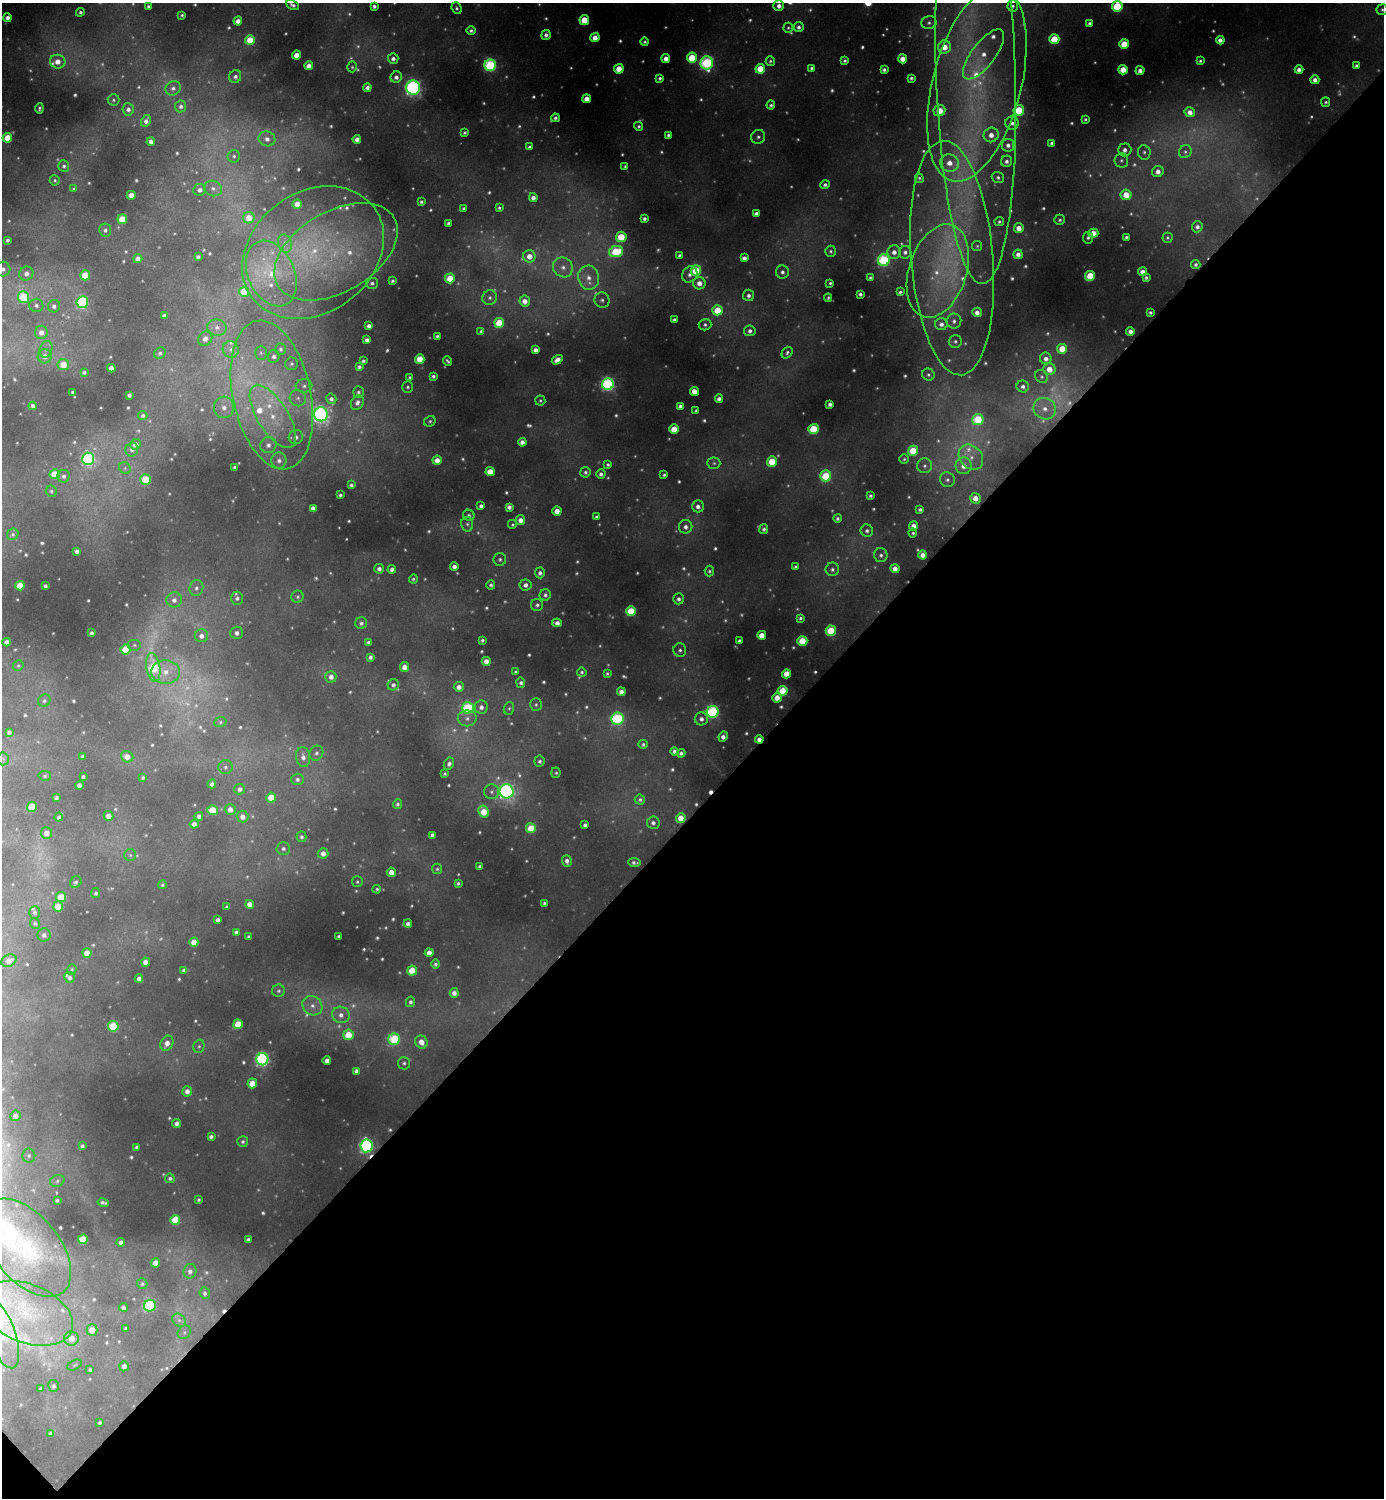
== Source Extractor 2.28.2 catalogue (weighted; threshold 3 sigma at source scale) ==
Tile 15 of 4 x 4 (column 3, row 4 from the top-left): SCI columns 2928-4309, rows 6-1501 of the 5996 x 5997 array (HDU 1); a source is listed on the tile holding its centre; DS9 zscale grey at full resolution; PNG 1386 x 1500 px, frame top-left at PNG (2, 3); each listed source drawn as its Kron ellipse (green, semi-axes under 4 px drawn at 4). Shown black and unused: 46% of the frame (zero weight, under 2 of 3 exposures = <1% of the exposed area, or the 3 px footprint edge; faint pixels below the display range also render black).
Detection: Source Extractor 2.28.2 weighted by HDU 2 'WHT'; one run over the whole footprint, this tile lists its part. Background 0.0504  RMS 0.0059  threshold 0.0267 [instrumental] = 3 sigma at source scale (4.5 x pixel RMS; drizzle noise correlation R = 1.50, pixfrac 1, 0.05/0.05 arcsec/px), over >= 5 px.
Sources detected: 827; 166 too faint to see at this stretch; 2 cosmic-ray / hot-pixel residue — neither listed nor drawn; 16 inside a brighter listed object's ellipse — not listed separately; of the other 643, all 500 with FLUX_AUTO >= 1.05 (the completeness limit of this list) listed and drawn (143 fainter detections not listed), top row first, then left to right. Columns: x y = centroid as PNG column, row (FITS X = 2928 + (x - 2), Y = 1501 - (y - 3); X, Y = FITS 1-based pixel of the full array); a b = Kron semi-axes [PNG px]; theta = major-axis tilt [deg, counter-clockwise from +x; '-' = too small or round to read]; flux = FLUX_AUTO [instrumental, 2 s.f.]
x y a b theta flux
293 5 7 4 -28 2.1
148 6 4 4 - 1.3
374 6 4 4 - 2
779 6 5 5 - 3.9
1013 6 5 5 - 1.3
1117 6 5 5 - 46
457 8 6 5 - 1.6
1382 10 5 5 - 1.3
80 12 4 4 - 1.6
182 15 3 3 - 1.2
8 18 4 4 - 3.7
584 20 5 5 - 17
238 21 4 4 - 4.9
929 23 7 6 - 2.2
1090 23 3 3 - 1.6
799 27 5 5 - 2.3
788 28 5 4 - 1
471 30 4 4 - 1.7
546 35 5 4 - 2.6
595 38 4 4 - 7.5
1054 39 5 5 - 25
250 40 5 5 - 16
1220 40 4 4 - 4.1
645 42 4 4 - 1.3
1124 44 5 5 - 21
944 47 6 6 - 13
984 54 30 11 53 15
297 55 4 4 - 8.6
666 58 4 4 - 4.5
692 58 5 5 - 27
393 59 5 5 - 2.8
903 59 4 4 - 7.9
770 61 5 4 - 1.2
845 61 4 4 - 1.4
1200 61 3 3 - 1.4
58 62 8 7 - 7.8
707 63 6 6 - 91
490 65 5 5 - 91
1356 65 4 3 - 1.5
309 66 4 4 - 5.1
352 67 5 4 - 1.1
811 68 3 3 - 1.3
619 69 5 4 - 13
760 69 5 5 - 19
884 70 4 3 - 2
1123 70 5 4 - 14
1299 70 4 4 - 3.5
1140 71 5 4 - 3.2
976 75 210 40 -88 320
235 77 6 6 - 2.6
396 77 6 5 - 3
660 78 4 3 - 1.6
911 78 4 3 - 1.3
1315 80 4 4 - 3.5
977 84 100 44 76 180
173 88 8 7 - 2.5
367 88 4 4 - 3
413 88 7 7 - 180
587 99 4 4 - 7.7
113 100 6 5 - 1.2
1326 102 5 4 - 1.3
771 105 4 4 - 1.4
181 106 6 5 - 2.3
39 108 5 3 - 1.1
128 109 6 5 - 2.9
1019 110 5 5 - 42
939 111 6 5 - 13
1190 112 5 5 - 4.5
555 118 4 4 - 1.9
1085 119 3 3 - 1.2
146 121 6 4 61 2.9
1012 123 6 6 - 2.8
639 126 4 4 - 1.2
465 133 4 3 - 1.1
668 135 4 3 - 1.3
991 135 7 7 - 6.3
758 137 7 6 - 2.1
7 138 5 5 - 18
267 139 8 7 - 3.9
357 139 4 4 - 4.2
151 142 4 4 - 3.1
1052 143 4 4 - 1.9
1008 145 6 6 - 3.2
529 147 4 4 - 1.5
1125 150 6 6 - 3.3
1144 152 7 6 - 2
1185 152 7 6 - 1.6
234 156 6 6 - 1.7
1121 160 7 7 - 2
1007 161 6 5 - 2.5
949 163 9 8 - 8
64 166 6 5 - 1.7
625 166 4 3 - 1
1158 171 6 5 - 4.6
998 177 6 5 - 1.8
919 178 5 4 - 1.1
55 180 5 5 - 1.2
825 185 5 4 - 2
213 188 9 7 -18 3.6
74 189 4 4 - 1
200 190 6 6 - 3.4
131 195 4 4 - 7.1
1126 195 5 5 - 14
533 198 4 4 - 3.6
421 202 4 3 - 1.5
297 204 4 4 - 7.7
464 208 3 3 - 1.4
499 208 3 3 - 1.3
756 214 4 4 - 3
249 218 6 5 - 11
122 219 5 5 - 22
644 219 4 4 - 2
1060 220 5 5 - 1.4
999 222 5 4 - 1.3
448 223 4 4 - 2.1
1197 227 6 5 - 2.6
1019 228 5 4 - 7.2
105 230 6 6 - 2
1093 233 5 4 - 15
621 237 5 5 - 23
1126 237 4 3 - 1.4
1088 238 6 5 - 1.7
1167 238 5 5 - 1.3
8 240 4 3 - 1.9
285 244 9 7 -74 3.6
977 246 5 5 - 1.1
830 251 5 5 - 1.4
336 252 67 40 30 120
616 252 7 5 11 40
894 252 7 6 - 4.2
905 252 6 6 - 2.4
313 253 76 60 36 160
1018 254 5 4 - 3.9
529 256 6 6 - 7.5
679 256 4 3 - 1.8
198 257 4 4 - 2
744 258 4 4 - 3.5
952 258 117 41 -85 150
138 259 4 4 - 4.4
884 260 6 6 - 75
1196 264 5 4 - 1.7
563 267 10 9 - 5.4
3 269 7 7 - 2.8
696 271 5 5 - 32
938 271 48 29 72 59
782 272 6 6 - 2.7
1143 272 4 4 - 4.2
271 273 34 23 -66 33
26 274 7 6 - 3.4
690 274 8 7 - 3.5
85 275 5 5 - 27
1090 276 5 5 - 26
870 277 3 3 - 1.1
450 278 5 5 - 19
589 278 12 10 -77 8.2
1146 278 4 3 - 1.6
392 281 3 3 - 1.2
372 283 6 5 - 1.9
699 283 6 6 - 6.1
830 283 3 3 - 1.1
244 292 5 5 - 20
900 292 4 3 - 1.4
860 294 4 3 - 1.7
749 295 6 5 - 2.8
24 297 6 5 - 40
490 298 7 7 - 2.2
828 298 4 3 - 1.1
602 300 8 7 - 2.4
525 301 5 5 - 5.7
82 302 6 6 - 90
36 305 7 6 - 2.2
54 306 6 6 - 2.6
717 310 5 5 - 21
977 312 4 4 - 4.5
1150 312 4 3 - 1.4
164 315 4 3 - 1.5
674 320 4 4 - 1.9
954 321 7 7 - 2.7
499 323 5 5 - 27
941 324 6 6 - 3.6
705 325 6 5 - 1.8
369 326 4 4 - 2.9
217 327 10 8 -12 4.4
481 331 4 4 - 1.4
750 331 6 5 - 2.8
1130 331 4 4 - 3.9
41 332 6 6 - 5.3
437 336 4 3 - 1.3
205 339 7 6 - 4.1
367 340 4 4 - 3
955 341 6 6 - 1.7
46 349 8 6 73 2.7
231 349 8 8 - 3.6
281 349 6 5 - 1.4
1062 349 5 5 - 14
536 350 4 4 - 4.6
160 353 6 5 - 1.7
261 353 7 6 - 1.6
787 353 6 5 - 1.6
45 356 7 7 - 5.1
274 356 6 6 - 2.7
1046 358 6 5 - 3.9
420 359 5 4 - 20
557 360 6 4 32 4.4
363 361 3 3 - 1.5
447 361 5 3 - 1.2
292 364 6 6 - 1.6
63 365 5 5 - 12
359 367 4 4 - 1.7
111 368 4 4 - 4.8
1049 369 6 6 - 9
84 372 4 4 - 1.6
928 375 6 6 - 1.5
433 376 4 3 - 1.5
410 377 4 3 - 1.1
1042 377 7 6 - 1.6
608 384 6 5 - 130
304 386 8 7 - 2.3
1023 386 6 6 - 2.7
408 387 6 5 - 1.3
694 391 4 4 - 8.5
73 392 3 3 - 1.5
358 392 6 5 - 1.5
129 395 4 3 - 1.7
272 395 76 39 -78 110
298 398 8 8 - 2.9
331 399 5 5 - 2.3
719 399 4 4 - 2.9
540 400 5 5 - 1.1
357 403 8 6 57 2.9
830 404 4 4 - 2.5
33 406 4 4 - 3.2
680 406 4 4 - 2.5
224 407 11 10 - 6.2
1045 409 11 10 - 7.5
696 411 3 3 - 1.2
321 414 7 7 - 240
143 415 4 4 - 1.6
273 416 36 15 -58 31
978 419 5 5 - 39
430 421 6 5 - 1.5
674 429 4 4 - 15
813 429 5 5 - 36
296 437 7 7 - 2.8
522 442 4 4 - 4
135 444 5 5 - 5.4
268 445 8 8 - 4
132 450 7 6 - 2.6
913 451 5 5 - 24
971 457 14 10 -47 8.3
88 459 6 6 - 130
904 459 5 5 - 1.1
437 460 4 4 - 6.2
279 461 8 7 - 3.2
772 462 5 5 - 23
714 463 6 5 - 1.6
608 464 4 3 - 1.4
925 466 7 7 - 2.6
964 466 8 8 - 6.8
234 467 3 3 - 1.2
125 468 6 5 - 1.3
490 472 4 4 - 13
585 472 5 5 - 1.8
55 474 5 5 - 21
601 474 5 4 - 2.2
664 475 3 3 - 1.3
63 476 6 6 - 2.2
826 476 5 5 - 36
145 479 5 5 - 30
947 480 7 7 - 2.5
351 485 4 3 - 1.6
51 491 6 5 - 1.3
340 495 3 3 - 1.2
870 496 3 3 - 1.3
975 498 5 5 - 8
481 506 4 4 - 2.3
698 506 6 6 - 3.5
509 507 4 4 - 3.1
313 508 4 4 - 3.7
920 509 4 3 - 1.6
557 511 4 4 - 9.6
469 515 6 5 - 1.6
596 517 3 3 - 1.4
837 518 4 4 - 1.4
520 520 5 4 - 5.3
467 524 7 6 - 1.8
512 525 5 5 - 1.1
914 526 4 4 - 5.9
686 527 7 7 - 3.3
764 529 5 4 - 1.7
867 531 6 6 - 2.1
913 533 4 4 - 1.2
13 534 6 5 - 1.6
77 551 4 4 - 2.7
881 555 7 6 - 2.4
923 555 4 4 - 5.4
500 559 6 6 - 1.9
454 566 4 4 - 3.3
795 567 3 3 - 1.2
379 569 5 5 - 2.7
392 569 4 4 - 2.8
832 569 7 6 - 2.2
895 569 4 4 - 5.4
709 571 5 4 - 1.3
540 573 5 5 - 2.7
413 579 4 4 - 1.2
491 585 5 4 - 1.6
526 585 6 5 - 3.5
20 586 5 4 - 13
45 586 4 3 - 1.7
196 588 8 7 - 2.8
545 595 6 5 - 2.2
298 597 6 6 - 1.3
237 598 6 6 - 2.5
679 599 5 5 - 2.4
174 600 8 7 - 4.3
537 605 6 6 - 2.2
631 611 5 5 - 27
800 618 4 3 - 1.3
361 623 6 6 - 2
557 623 5 4 - 4.2
831 631 5 5 - 36
91 633 4 3 - 1.9
237 633 6 6 - 3.3
762 635 4 4 - 9.6
201 636 6 6 - 4.4
482 640 4 3 - 1.3
739 641 4 3 - 2.4
802 641 5 5 - 27
7 642 4 4 - 4.9
368 642 4 3 - 1.6
134 645 7 6 - 1.5
126 649 5 5 - 30
680 650 7 6 - 2
370 657 4 4 - 2.1
486 661 4 4 - 5.8
18 666 5 5 - 1.1
153 667 14 7 -80 40
404 667 5 4 - 6.5
165 672 14 12 -4 10
515 672 4 4 - 1.1
582 672 5 4 - 1.2
607 673 3 3 - 1.1
786 674 4 4 - 9.2
331 677 6 5 - 4.4
521 683 5 4 - 1.8
393 685 6 5 - 2.2
459 687 5 5 - 4.5
783 691 5 5 - 27
621 692 4 4 - 4.3
777 698 5 4 - 6.5
44 701 6 6 - 1.5
536 705 6 6 - 1.3
481 707 6 6 - 3.3
468 708 6 6 - 63
509 708 6 5 - 1.2
713 712 6 6 - 100
467 718 9 8 - 3.6
617 719 6 6 - 81
701 719 6 6 - 3.7
220 722 6 5 - 1.1
9 732 4 4 - 2.2
723 737 5 4 - 3.7
759 739 4 3 - 4
643 744 5 4 - 1.5
674 752 4 4 - 3
316 753 8 6 55 2.3
681 753 4 4 - 2.1
82 756 3 3 - 1.1
127 757 6 5 - 5.8
303 757 10 7 -83 4.4
3 759 6 6 - 1.5
540 761 5 5 - 1.8
449 764 6 5 - 2.2
226 767 7 7 - 2
556 773 5 4 - 1.1
445 774 3 3 - 1.2
45 776 6 5 - 1.1
83 777 4 3 - 1.5
143 777 4 4 - 1.2
297 779 6 5 - 2
212 784 4 4 - 2.5
79 785 4 4 - 6.2
240 789 6 5 - 2.8
507 791 7 7 - 200
491 792 7 7 - 2.3
56 798 4 4 - 2
271 798 5 5 - 16
640 800 5 5 - 1.5
397 804 5 4 - 1.6
32 807 5 5 - 21
230 809 5 5 - 5.1
212 810 5 5 - 23
484 812 6 5 - 18
109 816 5 5 - 6.1
199 816 4 4 - 2.7
59 817 4 3 - 1.6
242 817 6 6 - 5.1
681 818 5 4 - 12
653 823 6 6 - 2.8
194 824 4 4 - 4.8
585 825 4 4 - 2
531 828 5 5 - 23
46 833 6 5 - 6.2
432 835 4 4 - 2.7
301 837 5 5 - 1.7
283 848 7 6 - 2.3
323 853 5 5 - 5.9
130 855 6 6 - 1.3
567 861 6 5 - 3
634 863 6 3 -6 1.9
480 867 4 3 - 1.8
437 869 5 5 - 1.2
391 872 4 4 - 6.6
76 882 6 5 - 1.7
357 882 5 5 - 1.2
458 883 3 3 - 1.3
162 885 4 4 - 1.2
377 889 4 4 - 1.1
96 893 5 4 - 1.5
61 897 5 5 - 22
544 903 3 3 - 1.2
250 904 4 4 - 5.8
58 906 5 5 - 15
227 907 4 3 - 1.4
35 912 6 5 - 2.1
218 920 4 4 - 2.9
35 923 5 5 - 1.2
408 923 4 4 - 3.1
236 932 4 4 - 1.6
44 935 6 6 - 3
339 936 3 3 - 1.5
249 937 3 3 - 1.5
194 942 4 4 - 9.7
87 953 5 4 - 10
429 953 4 4 - 6
9 961 8 6 27 5.2
146 962 4 4 - 6
436 964 4 4 - 1.6
72 969 5 4 - 1.2
184 970 4 4 - 2
412 971 5 5 - 22
70 977 6 5 - 2.3
139 979 4 4 - 3.8
279 991 6 6 - 1.5
454 993 5 4 - 3.8
410 1002 5 4 - 1.9
312 1006 10 9 - 5.4
341 1015 9 8 - 4.7
238 1024 5 5 - 19
113 1026 5 5 - 42
348 1035 5 5 - 19
394 1039 6 5 - 52
421 1042 7 6 - 6.9
167 1043 8 6 61 5.6
199 1046 7 5 74 1.5
262 1059 6 6 - 150
327 1060 4 4 - 4.1
404 1063 6 6 - 1.6
356 1071 4 4 - 2.8
252 1083 5 4 - 13
187 1091 5 5 - 4.1
15 1116 5 5 - 3.9
177 1123 4 4 - 3.6
211 1137 4 4 - 2.2
243 1142 5 5 - 1.5
82 1146 4 4 - 1.6
366 1146 6 6 - 150
137 1147 4 3 - 1.5
29 1156 7 6 - 1.9
170 1178 5 4 - 1.5
57 1181 7 5 20 1.6
57 1200 3 3 - 1.2
199 1200 3 3 - 1.2
103 1203 6 3 -12 1.4
175 1220 5 5 - 27
83 1239 5 5 - 30
248 1240 4 4 - 2.7
121 1242 4 4 - 2.3
27 1248 57 33 -51 62
155 1263 4 4 - 8
190 1271 7 6 - 3.2
142 1284 5 5 - 1.2
205 1293 6 5 - 1.7
150 1306 6 6 - 71
123 1307 4 4 - 2.2
27 1313 48 29 -22 55
179 1320 7 6 - 2.3
126 1328 4 4 - 1.3
92 1330 5 5 - 9.5
184 1332 7 6 - 1.6
2 1334 35 14 -71 19
71 1338 7 7 - 8.8
75 1365 8 5 28 1.1
124 1366 5 4 - 2.9
90 1370 4 4 - 1.2
53 1386 6 5 - 1.6
41 1389 3 3 - 1.2
100 1423 3 3 - 1.4
51 1433 4 4 - 2.2
Overlapping masked pixels (flux is a lower limit): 4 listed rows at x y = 977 84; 759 739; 681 818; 366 1146
Isophote crosses this tile's border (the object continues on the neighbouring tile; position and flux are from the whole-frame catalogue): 6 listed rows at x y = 1117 6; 1382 10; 976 75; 3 269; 27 1313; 2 1334